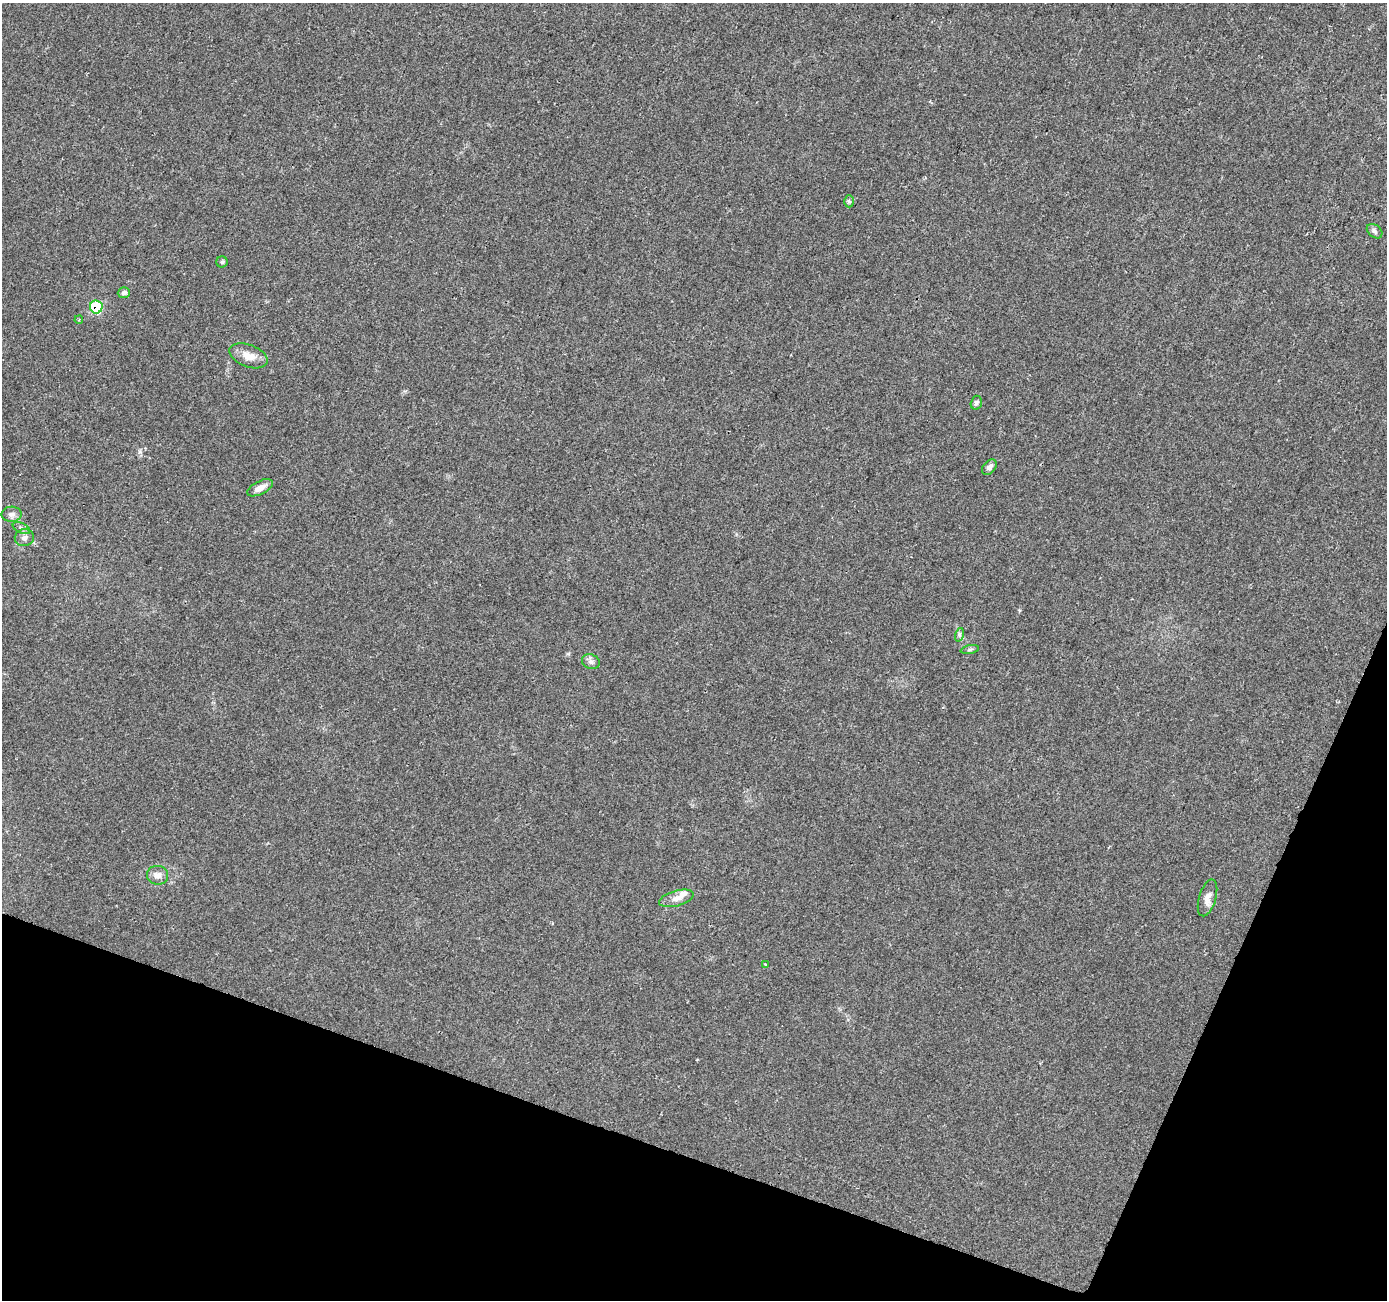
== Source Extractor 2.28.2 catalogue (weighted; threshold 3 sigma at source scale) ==
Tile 15 of 4 x 4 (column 3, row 4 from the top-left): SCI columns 2777-4161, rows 283-1580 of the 5566 x 5698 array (HDU 1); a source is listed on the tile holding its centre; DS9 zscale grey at full resolution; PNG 1389 x 1302 px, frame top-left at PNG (2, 3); each listed source drawn as its Kron ellipse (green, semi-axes under 4 px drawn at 4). Shown black and unused: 18% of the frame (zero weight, under 2 of 3 exposures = <1% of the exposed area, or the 3 px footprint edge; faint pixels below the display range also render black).
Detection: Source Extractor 2.28.2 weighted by HDU 2 'WHT'; one run over the whole footprint, this tile lists its part. Background 0.0208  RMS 0.0034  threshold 0.0154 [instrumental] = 3 sigma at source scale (4.5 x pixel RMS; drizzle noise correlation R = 1.50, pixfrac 1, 0.0396/0.0396 arcsec/px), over >= 5 px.
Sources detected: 21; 1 inside a brighter listed object's ellipse — not listed separately; the other 20 listed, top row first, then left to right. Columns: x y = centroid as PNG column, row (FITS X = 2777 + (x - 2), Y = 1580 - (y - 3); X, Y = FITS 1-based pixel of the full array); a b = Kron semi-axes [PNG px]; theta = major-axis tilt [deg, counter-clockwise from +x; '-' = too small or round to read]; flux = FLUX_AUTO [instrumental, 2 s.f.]
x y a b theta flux
849 201 6 5 - 0.6
1375 231 9 6 -39 0.96
222 262 5 5 - 0.62
124 293 6 5 - 0.93
96 307 6 6 - 17
79 320 4 3 - 0.46
249 356 20 11 -21 4.1
976 403 7 5 73 1.1
989 467 9 6 48 1.3
260 488 14 6 26 2.3
12 514 10 7 2 1.3
21 528 9 5 -26 0.92
24 538 9 8 - 1.5
959 635 7 4 72 0.69
970 649 9 3 11 0.59
591 662 9 7 -25 1.1
157 875 10 9 - 2.1
676 898 18 7 16 2.5
1207 898 19 8 73 2.5
765 964 3 2 - 0.27
Overlapping masked pixels (flux is a lower limit): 1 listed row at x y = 96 307